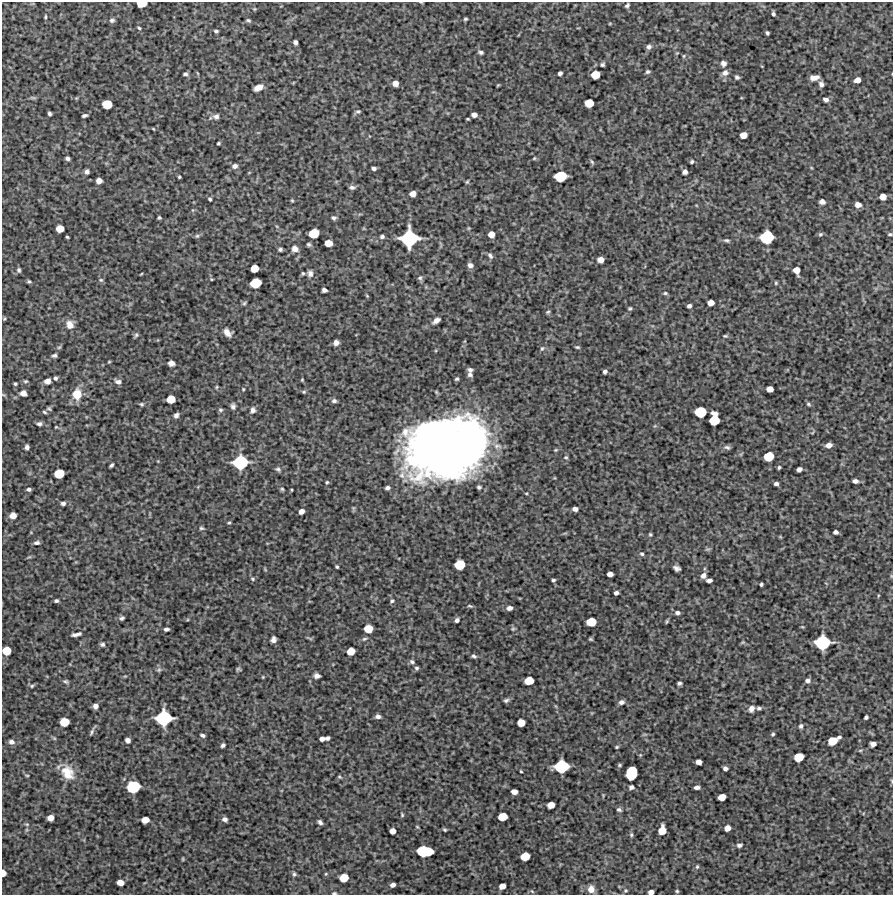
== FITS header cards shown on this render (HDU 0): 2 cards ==
NAXIS1  =                  891 /Length X axis
NAXIS2  =                  893 /Length Y axis

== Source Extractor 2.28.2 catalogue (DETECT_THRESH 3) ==
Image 891 x 893 px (HDU 0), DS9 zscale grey, 1 PNG px = 1 image px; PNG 895 x 897 px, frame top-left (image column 1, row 893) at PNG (2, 2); no overlay
Background 5590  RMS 280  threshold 828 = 3 sigma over >= 5 px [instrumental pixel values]
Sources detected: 290; all 290 listed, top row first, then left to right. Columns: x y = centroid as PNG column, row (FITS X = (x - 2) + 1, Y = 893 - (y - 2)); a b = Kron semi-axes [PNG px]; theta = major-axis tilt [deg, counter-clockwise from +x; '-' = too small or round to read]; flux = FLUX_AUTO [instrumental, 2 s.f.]
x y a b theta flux
421 2 5 3 - 1.4e+04
141 4 7 4 3 3.2e+05
627 5 5 4 - 3.4e+04
254 9 4 4 - 1.8e+04
773 14 4 3 - 3.8e+04
45 17 6 3 86 2.3e+04
465 19 4 3 - 2.7e+04
112 20 7 6 - 4.2e+04
248 20 6 4 -10 3.1e+04
139 28 4 3 - 2.2e+04
216 31 5 3 - 3.1e+04
767 33 4 3 - 3.2e+04
295 42 4 4 - 5.6e+04
649 47 6 5 - 5.9e+04
481 52 6 4 -17 4.0e+04
677 53 4 4 - 1.7e+04
684 56 6 4 89 2.1e+04
723 63 6 6 - 8.1e+04
602 65 4 4 - 3.4e+04
648 72 5 4 - 3.2e+04
560 73 4 4 - 5.1e+04
725 73 9 8 - 9.0e+04
185 74 5 4 - 4.0e+04
595 75 6 6 - 3.1e+05
737 77 5 4 - 4.0e+04
814 77 8 5 7 1.3e+05
857 80 5 4 - 1.2e+05
395 83 5 5 - 1.3e+05
821 84 6 5 - 6.1e+04
498 85 4 3 - 1.7e+04
258 87 8 5 28 1.8e+05
33 98 9 4 -5 2.8e+04
826 100 5 4 - 6.3e+04
589 103 7 6 - 3.2e+05
107 104 7 6 - 4.2e+05
358 111 7 5 -6 3.5e+04
49 113 4 3 - 3.7e+04
84 115 5 3 - 4.1e+04
474 115 5 5 - 9.1e+04
216 116 8 7 - 7.1e+04
153 129 3 2 - 1.4e+04
743 135 6 5 - 1.7e+05
219 143 3 3 - 2.5e+04
67 158 4 4 - 4.4e+04
534 158 4 3 - 1.8e+04
592 162 7 3 -54 2.6e+04
692 162 4 3 - 3.2e+04
235 166 7 6 - 7.0e+04
374 168 4 3 - 5.1e+04
87 172 4 4 - 5.5e+04
685 172 5 4 - 7.6e+04
560 176 9 7 11 6.8e+05
179 177 3 3 - 2.2e+04
99 181 5 5 - 1.1e+05
467 182 5 3 - 2.0e+04
352 187 7 5 -6 5.2e+04
413 194 5 5 - 1.1e+05
883 197 5 5 - 1.6e+05
210 199 4 3 - 3.0e+04
292 200 4 4 - 2.0e+04
822 202 5 4 - 9.0e+04
858 205 5 4 - 1.1e+05
159 218 4 3 - 2.7e+04
334 218 6 5 - 4.0e+04
60 229 6 5 - 2.3e+05
314 233 7 6 - 4.6e+05
491 234 5 5 - 1.6e+05
820 234 6 5 - 2.8e+04
890 234 4 3 - 2.6e+04
197 236 5 5 - 3.1e+04
382 236 5 4 - 4.0e+04
67 237 3 3 - 2.0e+04
767 237 10 9 - 9.7e+05
409 238 12 12 - 1.5e+06
727 240 7 4 -16 3.5e+04
328 243 6 5 - 2.1e+05
308 244 5 4 - 3.1e+04
280 249 4 3 - 3.5e+04
295 249 8 7 - 1.0e+05
490 256 8 5 -54 4.5e+04
601 260 5 5 - 1.3e+05
470 265 6 5 - 7.5e+04
254 268 6 5 - 2.7e+05
19 270 5 4 - 3.5e+04
797 270 6 5 - 1.7e+05
303 273 5 4 - 2.4e+04
310 273 8 7 - 6.5e+04
141 274 4 3 - 1.3e+04
420 278 6 6 - 3.8e+04
211 279 4 3 - 1.6e+04
101 280 6 5 - 3.1e+04
29 281 5 4 - 2.8e+04
256 283 8 7 - 5.3e+05
776 283 5 4 - 2.2e+04
324 290 5 4 - 6.4e+04
665 293 6 4 -14 2.8e+04
367 296 5 4 - 1.7e+04
244 303 6 5 - 2.7e+04
711 303 5 5 - 1.3e+05
689 306 4 4 - 5.4e+04
630 308 5 4 - 2.5e+04
548 312 6 4 22 2.6e+04
4 319 5 4 - 2.0e+04
436 321 9 5 34 8.9e+04
70 325 10 9 - 1.6e+05
227 332 8 5 -44 1.2e+05
136 335 6 5 - 3.3e+04
725 336 5 3 - 2.1e+04
336 343 5 5 - 7.7e+04
577 347 5 3 - 2.5e+04
542 348 7 5 72 3.2e+04
54 355 4 3 - 3.7e+04
109 362 4 3 - 1.6e+04
171 363 6 5 - 8.8e+04
470 370 5 4 - 4.3e+04
605 372 4 4 - 4.7e+04
470 375 7 6 - 5.4e+04
55 378 5 4 - 3.9e+04
457 379 4 3 - 2.8e+04
302 380 4 3 - 1.7e+04
26 381 6 4 2 2.5e+04
47 381 5 5 - 1.1e+05
118 382 8 6 -14 6.9e+04
15 384 3 3 - 2.6e+04
217 387 6 4 88 2.0e+04
243 389 4 3 - 1.8e+04
770 389 5 5 - 1.4e+05
304 392 5 4 - 2.4e+04
23 393 5 5 - 1.1e+05
77 394 12 10 86 2.9e+05
171 399 6 6 - 3.0e+05
334 401 6 5 - 4.9e+04
141 404 6 4 -1 2.8e+04
808 404 6 4 -28 2.9e+04
233 406 6 5 - 5.0e+04
49 409 6 5 - 2.7e+04
220 410 6 5 - 3.0e+04
253 410 8 6 73 6.6e+04
44 412 5 3 - 2.4e+04
700 412 8 7 - 6.1e+05
714 413 7 4 -10 8.4e+04
176 415 5 4 - 5.5e+04
714 420 7 7 - 4.8e+05
39 424 6 4 -2 5.0e+04
56 427 4 3 - 1.6e+04
829 445 6 4 16 9.2e+04
27 447 4 4 - 5.9e+04
447 447 63 47 9 1.8e+07
727 447 9 5 -15 4.4e+04
769 456 7 6 - 4.6e+05
566 457 5 5 - 2.7e+04
240 462 11 9 11 1.1e+06
111 465 5 3 - 3.5e+04
779 467 4 3 - 2.7e+04
278 469 7 5 -35 4.1e+04
799 469 5 4 - 8.0e+04
59 474 7 6 - 4.2e+05
855 481 5 4 - 6.8e+04
327 482 4 4 - 2.2e+04
776 484 4 3 - 5.2e+04
479 487 4 4 - 3.2e+04
387 488 5 4 - 5.2e+04
29 489 5 3 - 4.4e+04
282 489 5 4 - 2.4e+04
63 503 6 4 10 4.8e+04
575 509 5 4 - 7.9e+04
301 511 5 4 - 8.7e+04
13 515 6 5 - 1.5e+05
229 523 4 3 - 2.1e+04
201 528 6 4 -14 2.9e+04
835 532 4 4 - 5.6e+04
650 534 4 3 - 2.3e+04
37 543 7 4 7 4.8e+04
708 549 8 4 0 2.5e+04
642 554 5 5 - 3.2e+04
29 557 6 4 17 2.3e+04
460 565 7 7 - 4.7e+05
337 567 4 3 - 2.4e+04
677 568 6 5 - 6.2e+04
610 574 5 4 - 9.7e+04
703 576 7 6 - 7.8e+04
253 579 6 5 - 2.6e+04
553 580 4 3 - 3.0e+04
709 580 6 3 2 6.0e+04
761 584 4 3 - 3.4e+04
616 593 4 4 - 5.8e+04
56 601 4 3 - 3.7e+04
392 601 5 4 - 2.8e+04
470 606 8 4 -18 2.8e+04
509 608 5 4 - 8.2e+04
677 613 5 5 - 5.2e+04
122 618 5 4 - 3.6e+04
457 620 5 4 - 5.3e+04
667 621 5 3 - 2.3e+04
591 622 7 6 - 4.0e+05
166 629 5 4 - 4.9e+04
368 629 6 6 - 3.0e+05
513 629 5 5 - 2.7e+04
76 634 9 3 11 6.6e+04
364 639 7 4 18 3.3e+04
591 639 5 3 - 2.4e+04
273 640 6 5 - 7.6e+04
743 642 6 4 43 2.4e+04
822 642 11 9 9 1.2e+06
102 644 6 5 - 4.0e+04
7 651 6 6 - 3.1e+05
351 651 6 5 - 2.5e+05
474 656 7 5 -16 3.8e+04
412 662 7 5 -27 4.1e+04
416 668 5 5 - 3.5e+04
238 669 5 4 - 2.6e+04
159 670 7 6 - 3.7e+04
317 676 5 5 - 7.4e+04
263 677 4 3 - 1.5e+04
808 680 6 5 - 5.7e+04
65 681 7 5 -22 3.4e+04
529 681 7 6 - 3.2e+05
679 683 4 3 - 3.9e+04
32 686 5 4 - 2.5e+04
506 700 7 5 20 4.0e+04
621 702 7 5 15 6.2e+04
95 706 5 4 - 8.3e+04
759 708 6 5 - 3.9e+04
751 709 8 6 69 8.5e+04
378 716 5 4 - 5.9e+04
866 717 4 3 - 3.4e+04
164 718 11 10 - 1.3e+06
64 722 7 6 - 3.5e+05
521 723 6 6 - 2.2e+05
801 726 6 5 - 4.2e+04
92 731 15 3 64 4.5e+04
773 734 4 4 - 2.7e+04
203 735 5 3 - 4.2e+04
839 737 4 3 - 3.2e+04
328 738 4 3 - 3.7e+04
322 739 5 4 - 7.8e+04
128 740 5 4 - 8.2e+04
832 741 7 6 - 3.3e+05
11 742 7 5 -17 6.2e+04
873 744 5 4 - 9.1e+04
223 745 4 4 - 4.4e+04
617 747 4 3 - 2.2e+04
860 750 6 4 2 2.3e+04
799 757 7 6 - 3.9e+05
699 762 5 4 - 1.0e+05
619 765 5 4 - 2.5e+04
561 766 10 9 - 9.9e+05
725 768 4 4 - 5.8e+04
521 771 3 2 - 1.8e+04
67 772 19 14 -57 3.3e+05
631 773 10 7 77 8.7e+05
27 775 4 3 - 1.5e+04
339 777 5 4 - 2.3e+04
892 781 6 3 -71 1.7e+04
133 787 9 8 - 8.8e+05
631 787 6 5 - 4.2e+04
697 787 5 4 - 6.3e+04
514 792 5 4 - 1.2e+05
722 797 6 5 - 2.1e+05
551 805 6 5 - 1.9e+05
619 810 6 5 - 3.8e+04
402 815 5 3 - 2.2e+04
503 817 7 6 - 3.4e+05
50 818 5 5 - 1.3e+05
225 819 5 4 - 6.0e+04
145 820 6 5 - 1.7e+05
320 822 5 4 - 5.0e+04
27 824 5 3 - 1.8e+04
727 828 5 5 - 1.3e+05
444 830 4 4 - 2.4e+04
662 830 7 6 - 2.5e+05
393 831 5 5 - 1.4e+05
631 835 6 5 - 2.9e+04
739 845 6 4 8 4.5e+04
425 851 12 7 -3 1.0e+06
525 856 7 6 - 3.4e+05
183 859 5 3 - 1.6e+04
697 867 5 4 - 2.4e+04
3 873 5 4 - 1.5e+05
294 874 6 5 - 3.3e+04
344 878 7 6 - 3.2e+05
120 882 6 5 - 1.6e+05
393 885 5 4 - 7.0e+04
502 886 5 5 - 1.4e+05
591 889 7 6 - 1.3e+05
625 890 5 4 - 2.0e+04
532 891 6 3 -45 2.0e+04
677 891 3 3 - 2.1e+04
651 892 5 4 - 9.7e+04
334 893 5 3 - 2.5e+04
At the frame edge (FLAGS 8, measured only in part): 7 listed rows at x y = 421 2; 141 4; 7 651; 892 781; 3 873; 651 892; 334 893